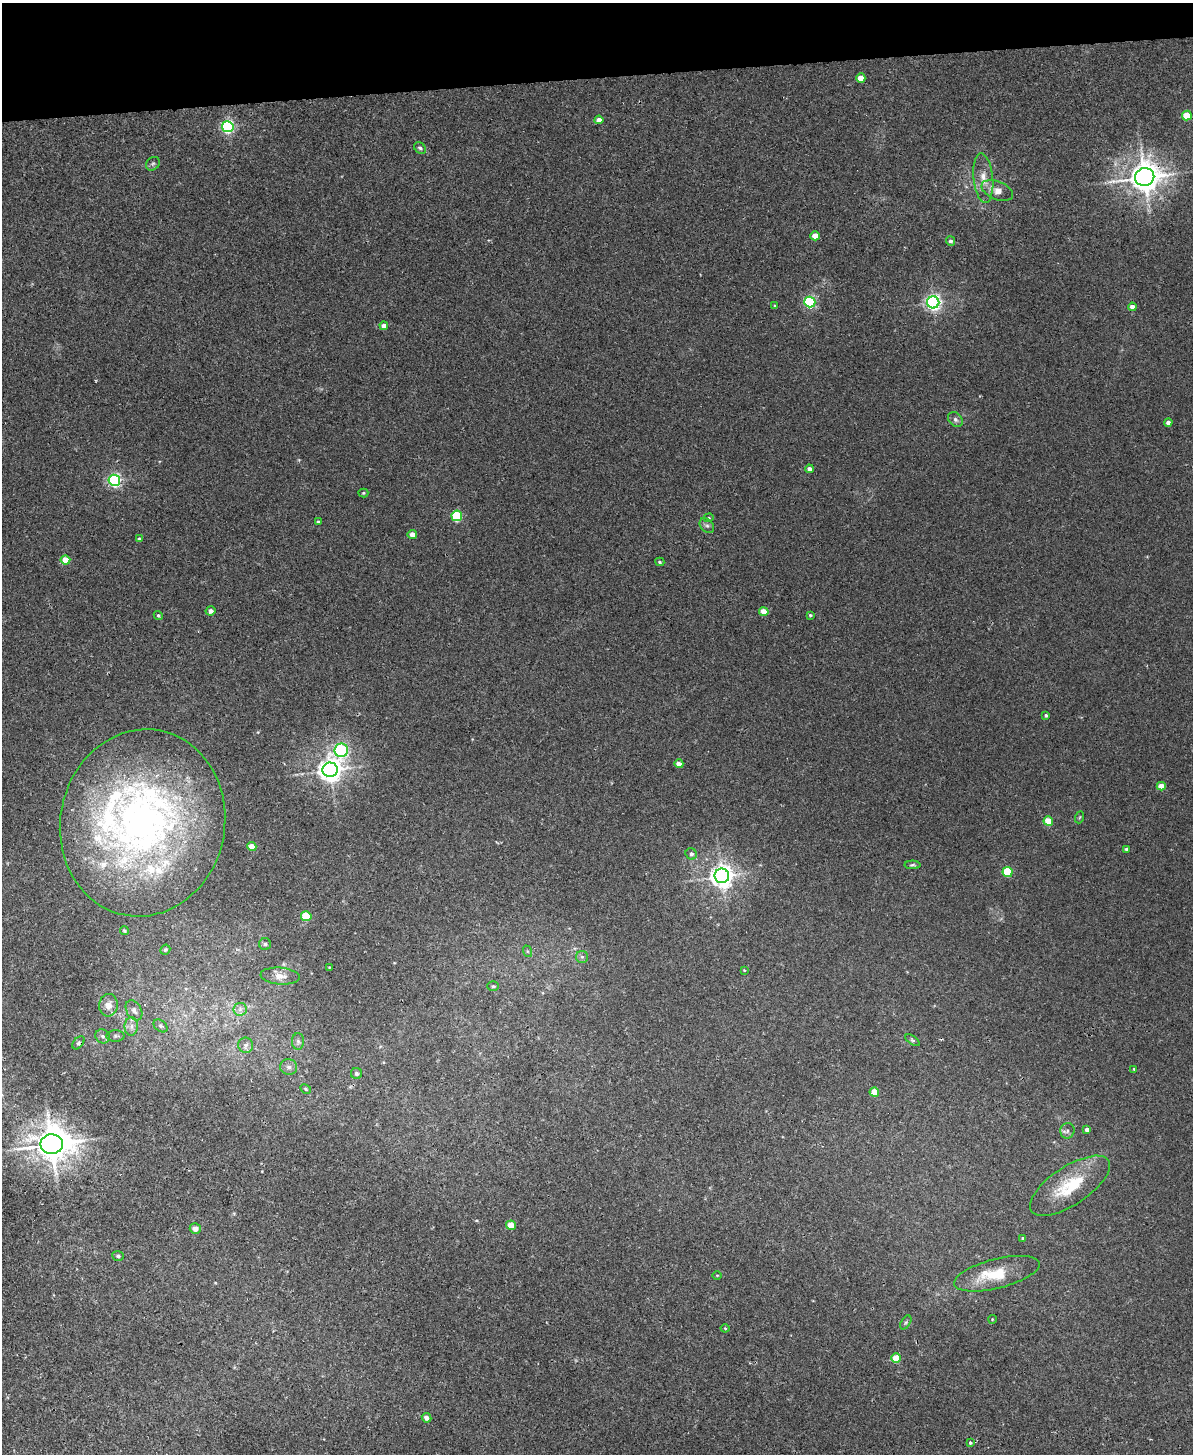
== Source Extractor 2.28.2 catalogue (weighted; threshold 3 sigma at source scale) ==
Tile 3 of 4 x 3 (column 3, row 1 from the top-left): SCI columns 2439-3629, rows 3054-4505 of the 4878 x 4763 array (HDU 1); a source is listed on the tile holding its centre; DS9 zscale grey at full resolution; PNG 1195 x 1456 px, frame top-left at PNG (2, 3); each listed source drawn as its Kron ellipse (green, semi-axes under 4 px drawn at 4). Shown black and unused: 5% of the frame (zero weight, under 2 of 3 exposures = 3% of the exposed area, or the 3 px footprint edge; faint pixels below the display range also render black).
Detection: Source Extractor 2.28.2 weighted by HDU 2 'WHT'; one run over the whole footprint, this tile lists its part. Background 0.0218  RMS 0.0061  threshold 0.0276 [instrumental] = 3 sigma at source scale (4.5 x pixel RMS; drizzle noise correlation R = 1.50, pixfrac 1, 0.05/0.05 arcsec/px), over >= 5 px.
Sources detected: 98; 9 inside a brighter listed object's ellipse — not listed separately; the other 89 listed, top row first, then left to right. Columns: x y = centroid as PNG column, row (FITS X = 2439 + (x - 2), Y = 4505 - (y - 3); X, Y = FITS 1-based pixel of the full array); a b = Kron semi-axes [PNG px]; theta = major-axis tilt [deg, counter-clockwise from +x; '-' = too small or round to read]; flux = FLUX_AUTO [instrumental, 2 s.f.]
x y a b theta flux
861 78 5 4 - 7.2
1187 115 5 5 - 13
599 120 4 4 - 3.6
228 127 6 5 - 120
420 148 6 5 - 1.3
153 164 7 6 - 1.4
1145 177 10 9 - 980
983 178 25 9 -84 8.1
997 191 16 9 -23 6.4
815 236 4 4 - 7.4
950 241 5 4 - 1.4
810 302 5 5 - 77
933 302 6 6 - 190
774 306 4 3 - 0.77
1132 307 4 4 - 4
384 326 4 4 - 4.7
955 419 8 6 -45 1.9
1168 423 4 4 - 2.6
809 469 4 4 - 2.9
114 480 6 5 - 130
363 493 5 4 - 0.72
457 516 5 5 - 49
709 518 5 4 - 0.72
318 522 3 3 - 1
707 525 8 6 -46 1.6
412 534 4 4 - 5.6
139 539 4 4 - 1.3
65 560 5 4 - 11
660 562 4 3 - 0.86
211 611 5 4 - 3.1
764 612 4 4 - 8.7
158 615 5 4 - 0.9
810 615 4 3 - 0.79
1046 715 3 3 - 0.93
341 750 7 6 - 110
679 764 4 4 - 4.6
330 770 7 7 - 500
1161 786 4 4 - 7.9
1080 817 6 4 70 0.63
1048 821 5 4 - 15
143 823 94 82 79 310
252 847 4 4 - 8.6
1126 849 4 3 - 0.89
691 854 6 5 - 2.1
912 865 8 4 0 1
1008 872 5 5 - 31
722 876 7 7 - 480
306 916 5 5 - 22
124 930 4 4 - 0.77
265 944 6 6 - 1.1
165 950 5 4 - 0.92
527 951 6 4 -71 0.79
582 957 6 6 - 1.4
329 967 3 2 - 0.34
744 970 4 3 - 0.41
280 976 19 8 -4 5.2
493 986 6 5 - 0.99
108 1005 11 9 84 5.4
240 1009 7 6 - 2.1
134 1010 11 7 -59 2.7
131 1026 9 6 88 2.9
161 1026 8 5 -40 1.4
102 1036 7 6 - 1.9
115 1036 9 5 0 1.5
912 1040 8 4 -35 1.2
298 1041 8 6 -88 1.7
78 1043 7 4 49 1.2
246 1045 7 7 - 2.3
289 1067 8 8 - 2.4
1134 1069 4 4 - 0.63
356 1073 5 5 - 1.3
306 1089 6 4 -29 0.77
874 1092 5 4 - 13
1087 1129 4 4 - 2.3
1067 1131 8 7 - 1.8
52 1144 11 10 - 1400
1070 1186 46 19 34 29
511 1225 5 4 - 11
195 1229 5 5 - 3.1
1023 1238 4 3 - 0.82
118 1256 5 5 - 1.3
997 1274 44 14 14 20
717 1275 4 3 - 0.44
992 1319 4 3 - 0.42
906 1322 7 4 58 1.1
725 1328 4 4 - 0.56
896 1358 5 4 - 16
426 1418 5 4 - 3.2
970 1442 4 4 - 1.1
Overlapping masked pixels (flux is a lower limit): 3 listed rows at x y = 1145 177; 143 823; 52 1144